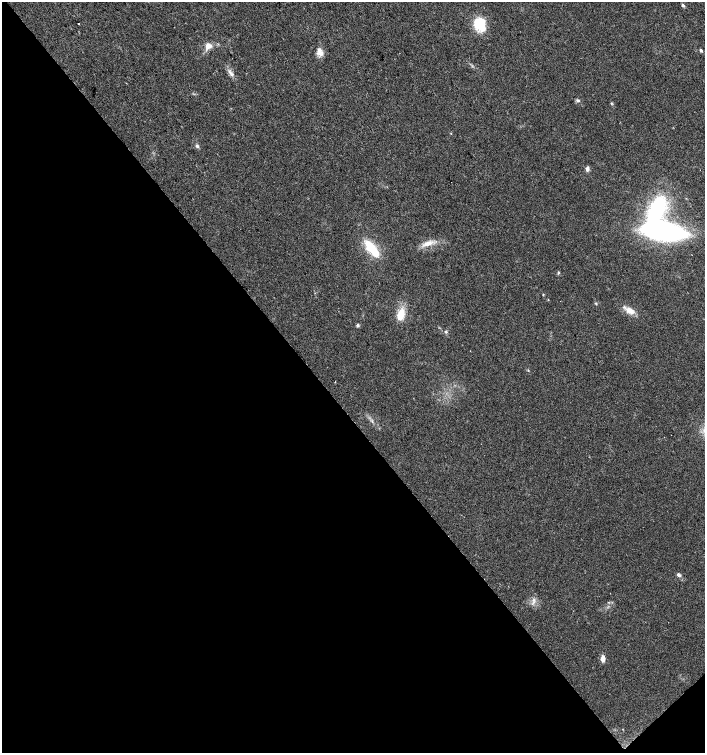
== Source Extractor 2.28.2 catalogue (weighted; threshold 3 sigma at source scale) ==
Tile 14 of 4 x 4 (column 2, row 4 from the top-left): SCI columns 1553-2958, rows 6-1507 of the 5979 x 6015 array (HDU 1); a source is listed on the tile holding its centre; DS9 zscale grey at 2 x 2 block average (1 PNG px = mean of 2 x 2 image px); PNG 707 x 755 px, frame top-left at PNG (2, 2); no overlay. Shown black and unused: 45% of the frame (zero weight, under 2 of 3 exposures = <1% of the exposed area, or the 3 px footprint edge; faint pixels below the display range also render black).
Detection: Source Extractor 2.28.2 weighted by HDU 2 'WHT'; one run over the whole footprint, this tile lists its part. Background 0.0447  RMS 0.0057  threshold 0.0256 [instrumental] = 3 sigma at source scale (4.5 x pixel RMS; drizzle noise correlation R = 1.50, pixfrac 1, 0.0396/0.0396 arcsec/px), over >= 5 px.
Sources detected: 25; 1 cosmic-ray / hot-pixel residue — not listed; the other 24 listed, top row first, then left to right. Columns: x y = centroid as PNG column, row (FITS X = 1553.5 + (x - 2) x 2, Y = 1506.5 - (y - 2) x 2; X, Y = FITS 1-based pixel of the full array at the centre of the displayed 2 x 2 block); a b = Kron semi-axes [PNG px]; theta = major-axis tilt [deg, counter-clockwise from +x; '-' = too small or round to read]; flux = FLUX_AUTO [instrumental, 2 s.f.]
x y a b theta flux
683 5 4 3 - 2.7
79 23 2 2 - 0.68
479 24 15 12 -55 37
208 46 9 8 - 8.9
701 51 3 2 - 2.9
320 52 9 7 -57 8.1
232 74 7 4 -22 3.8
578 101 6 3 -10 2
611 103 3 2 - 1.1
197 146 4 4 - 2.8
587 169 6 4 87 4.2
657 210 29 14 63 140
664 232 28 11 -9 410
427 243 15 6 15 12
372 249 18 7 -51 48
558 273 4 3 - 1.4
596 303 4 3 - 1.2
630 310 13 7 -32 12
401 314 15 8 73 21
358 325 5 4 - 2
446 332 4 4 - 2
335 382 2 2 - 0.54
679 575 5 4 - 3.2
603 658 9 5 87 5.7
Diffuse or blended objects may show on this block-average render without a row.